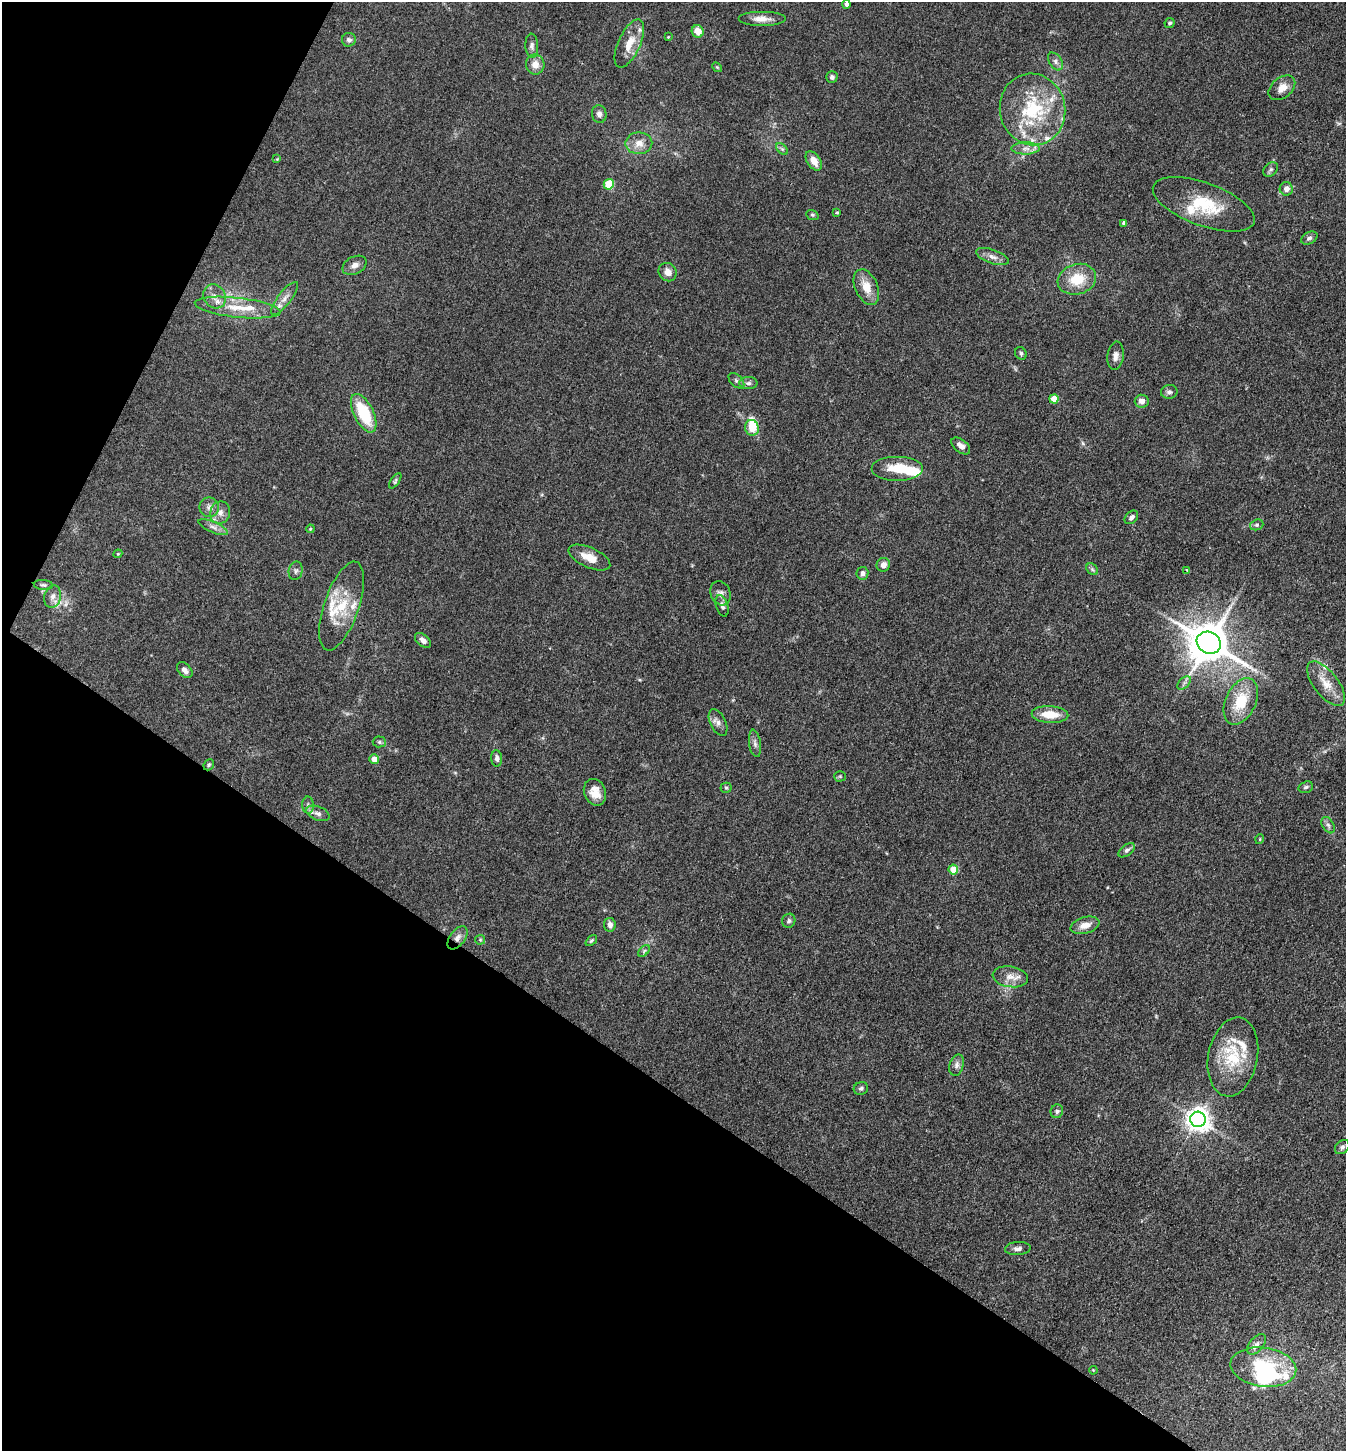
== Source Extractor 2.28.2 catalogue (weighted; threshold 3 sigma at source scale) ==
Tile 9 of 4 x 4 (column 1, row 3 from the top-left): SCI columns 287-1630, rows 1452-2900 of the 5808 x 5800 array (HDU 1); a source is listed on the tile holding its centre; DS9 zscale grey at full resolution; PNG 1348 x 1453 px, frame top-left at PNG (2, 2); each listed source drawn as its Kron ellipse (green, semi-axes under 4 px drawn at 4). Shown black and unused: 31% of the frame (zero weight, under 3 of 4 exposures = <1% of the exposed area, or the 3 px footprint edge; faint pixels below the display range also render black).
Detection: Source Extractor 2.28.2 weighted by HDU 2 'WHT'; one run over the whole footprint, this tile lists its part. Background 0.0794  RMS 0.0061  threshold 0.0276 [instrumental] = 3 sigma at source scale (4.5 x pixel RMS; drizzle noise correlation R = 1.50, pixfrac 1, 0.05/0.05 arcsec/px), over >= 5 px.
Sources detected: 127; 5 inside a brighter object's white glare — neither listed nor drawn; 15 inside a brighter listed object's ellipse — not listed separately; the other 107 listed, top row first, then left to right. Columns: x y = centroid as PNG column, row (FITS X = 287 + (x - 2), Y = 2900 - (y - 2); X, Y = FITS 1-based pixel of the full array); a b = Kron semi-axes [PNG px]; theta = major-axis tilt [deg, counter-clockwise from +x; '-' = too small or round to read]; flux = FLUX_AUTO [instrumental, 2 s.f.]
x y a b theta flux
847 4 4 4 - 3.6
762 19 24 7 0 5.9
1169 23 5 4 - 1.1
698 31 6 6 - 7.5
668 37 3 2 - 0.44
349 40 7 7 - 1.7
629 43 26 11 66 10
532 46 12 6 -86 2.3
1055 61 10 6 -56 2.1
535 64 10 9 - 5.1
717 67 5 4 - 0.72
832 77 5 5 - 1.4
1282 88 15 10 39 5.8
1032 109 36 33 -78 44
599 114 9 7 -77 2.3
639 143 13 11 1 5.9
1026 148 14 6 0 3.7
782 149 7 4 -45 1.1
277 159 4 4 - 0.64
814 161 11 6 -55 5.8
1271 169 8 6 44 1.5
609 184 5 5 - 22
1286 189 7 6 - 3.1
1204 204 53 21 -20 29
837 213 4 3 - 0.74
812 215 6 4 -21 0.9
1124 223 4 4 - 2.2
1309 238 8 6 30 1.7
992 257 17 7 -19 3.7
354 265 13 8 27 3.4
668 272 9 8 - 4.5
1077 279 19 15 17 16
866 287 19 11 -66 9.3
215 296 12 11 - 5.4
285 298 20 6 52 4.5
238 308 43 10 -6 16
1021 353 6 5 - 1.3
1116 356 14 8 83 3.4
736 381 9 5 -44 1.5
748 383 9 6 0 1.8
1169 392 8 7 - 2
1054 399 4 4 - 11
1142 401 7 6 - 3.6
364 413 21 10 -63 28
752 428 8 7 - 11
961 446 11 6 -39 3.7
897 469 26 12 0 15
395 481 9 4 56 1.1
209 507 10 9 - 3.2
220 513 11 10 - 4.1
1131 517 8 5 44 1.9
1257 525 7 5 20 1.3
213 527 16 5 -23 2.8
310 529 4 3 - 0.56
118 554 4 4 - 0.59
589 558 22 10 -24 8.3
883 565 7 6 - 3.7
1092 569 6 5 - 1.3
1187 570 3 3 - 0.71
296 571 9 7 77 1.7
862 573 6 6 - 2.6
43 585 9 5 -6 1.3
720 593 12 9 -65 3.1
53 596 11 8 76 3.5
341 606 46 17 71 23
722 606 11 6 -72 2.5
423 640 9 5 -40 2.9
1209 643 12 10 -29 2200
185 670 9 6 -47 3
1184 683 8 5 45 1.6
1326 684 26 12 -52 11
1241 701 25 15 65 20
1050 714 18 8 -3 11
718 722 14 8 -64 3.3
379 742 6 5 - 1.1
755 743 14 6 -81 2.5
497 758 8 5 -87 2
374 759 5 5 - 7.1
209 765 6 5 - 0.91
840 776 5 5 - 0.8
1306 787 7 5 18 1.3
726 788 5 5 - 0.9
595 792 14 10 -68 7.1
308 805 8 6 -88 1.6
318 813 12 7 -21 2.8
1328 825 9 5 -59 1.7
1260 839 5 3 - 0.46
1127 850 9 5 37 1.6
953 869 5 5 - 13
789 921 7 6 - 1.4
610 925 7 6 - 3
1085 925 15 8 15 5.4
457 938 13 7 53 3.5
480 940 5 5 - 0.75
591 941 6 4 41 0.93
644 951 7 4 45 0.94
1010 977 18 10 -8 6.3
1233 1057 40 24 79 29
957 1065 11 7 74 2.5
861 1088 7 6 - 1.4
1057 1111 7 6 - 1.6
1198 1119 8 7 - 530
1342 1147 8 6 43 1.6
1018 1249 13 6 3 2.6
1257 1344 12 7 49 3
1263 1367 33 19 -8 34
1093 1370 4 3 - 0.54
Overlapping masked pixels (flux is a lower limit): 1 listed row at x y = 457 938